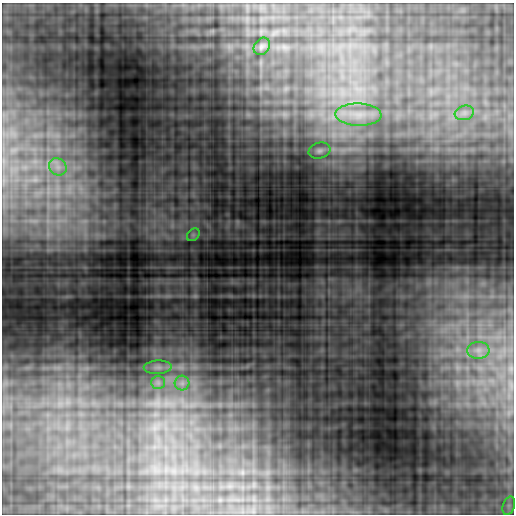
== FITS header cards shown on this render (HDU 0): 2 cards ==
NAXIS1  =                  512
NAXIS2  =                  512

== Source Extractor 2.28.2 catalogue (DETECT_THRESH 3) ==
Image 512 x 512 px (HDU 0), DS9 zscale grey, 1 PNG px = 1 image px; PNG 516 x 516 px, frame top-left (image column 1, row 512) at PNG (2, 3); each listed source drawn as its Kron ellipse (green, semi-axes under 4 px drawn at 4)
Background 0.0827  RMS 0.0046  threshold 0.0139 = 3 sigma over >= 5 px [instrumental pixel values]
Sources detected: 11; all 11 listed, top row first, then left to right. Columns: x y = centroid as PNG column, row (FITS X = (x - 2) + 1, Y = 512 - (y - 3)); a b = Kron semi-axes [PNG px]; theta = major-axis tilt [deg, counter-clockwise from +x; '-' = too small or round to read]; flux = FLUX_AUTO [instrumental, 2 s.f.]
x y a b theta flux
262 46 9 7 53 1
464 113 10 7 15 1.6
359 115 23 11 -2 5.4
319 151 11 8 16 1.3
58 167 9 8 - 2
193 235 7 5 45 0.82
478 350 11 8 3 2.1
158 367 14 6 3 1.7
158 382 7 6 - 0.99
182 383 7 7 - 1.3
509 506 9 6 71 1.3